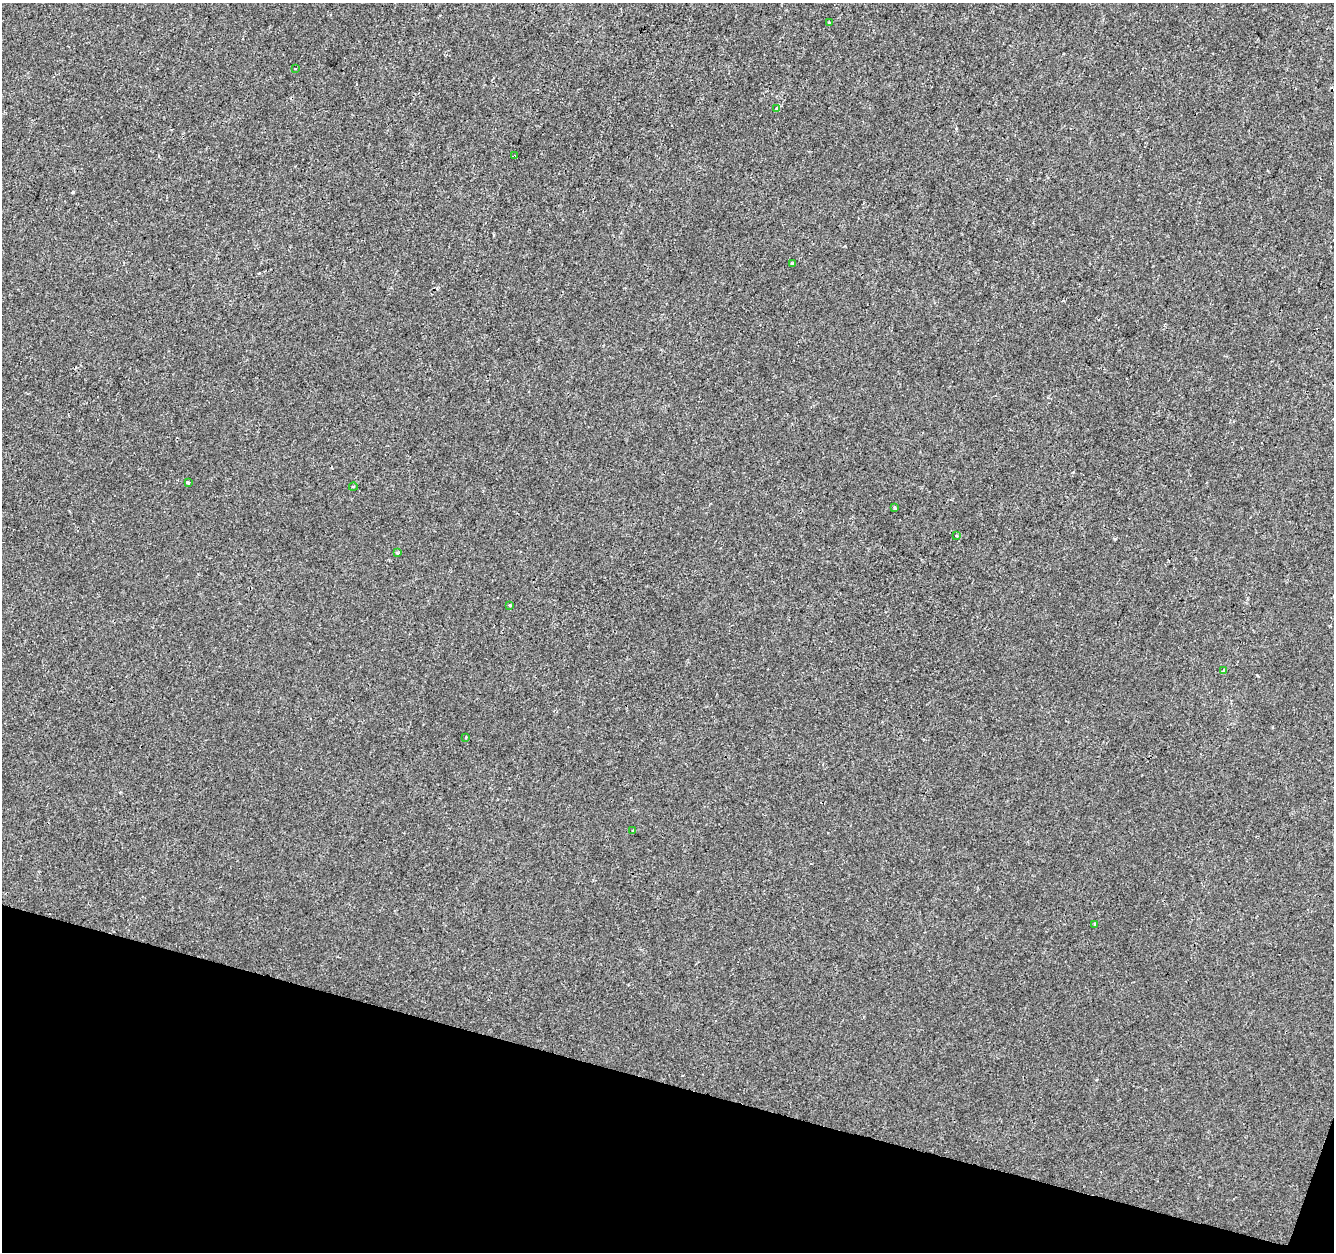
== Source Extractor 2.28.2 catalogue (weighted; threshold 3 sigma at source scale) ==
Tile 15 of 4 x 4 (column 3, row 4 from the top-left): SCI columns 2672-4003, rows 281-1530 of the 5335 x 5497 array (HDU 1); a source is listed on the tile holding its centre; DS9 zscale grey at full resolution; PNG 1336 x 1254 px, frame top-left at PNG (2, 3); each listed source drawn as its Kron ellipse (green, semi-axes under 4 px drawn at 4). Shown black and unused: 14% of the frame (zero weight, under 2 of 3 exposures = <1% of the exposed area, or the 3 px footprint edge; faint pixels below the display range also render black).
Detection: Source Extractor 2.28.2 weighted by HDU 2 'WHT'; one run over the whole footprint, this tile lists its part. Background -2.68e-04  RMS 0.0026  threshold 0.0118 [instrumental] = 3 sigma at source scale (4.5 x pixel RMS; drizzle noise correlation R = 1.50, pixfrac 1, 0.0396/0.0396 arcsec/px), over >= 5 px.
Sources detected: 15; all 15 listed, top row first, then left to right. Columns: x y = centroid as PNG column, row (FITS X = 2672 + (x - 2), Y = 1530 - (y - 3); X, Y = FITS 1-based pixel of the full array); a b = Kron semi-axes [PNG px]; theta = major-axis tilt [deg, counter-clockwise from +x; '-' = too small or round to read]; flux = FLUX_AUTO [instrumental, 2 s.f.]
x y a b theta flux
829 23 3 3 - 0.54
296 68 3 3 - 0.4
777 108 4 3 - 1.3
515 156 3 2 - 0.25
792 264 3 2 - 0.3
188 483 3 3 - 0.4
353 487 4 3 - 0.24
895 507 3 3 - 0.39
957 536 3 2 - 0.23
397 553 3 3 - 0.36
510 605 3 3 - 0.55
1224 670 4 3 - 1.2
466 737 3 2 - 0.19
632 831 4 3 - 0.47
1095 924 3 3 - 0.37
Overlapping masked pixels (flux is a lower limit): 1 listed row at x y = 777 108
Unlisted compact peaks at least as high as the median listed source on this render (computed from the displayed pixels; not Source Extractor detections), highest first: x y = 73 192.